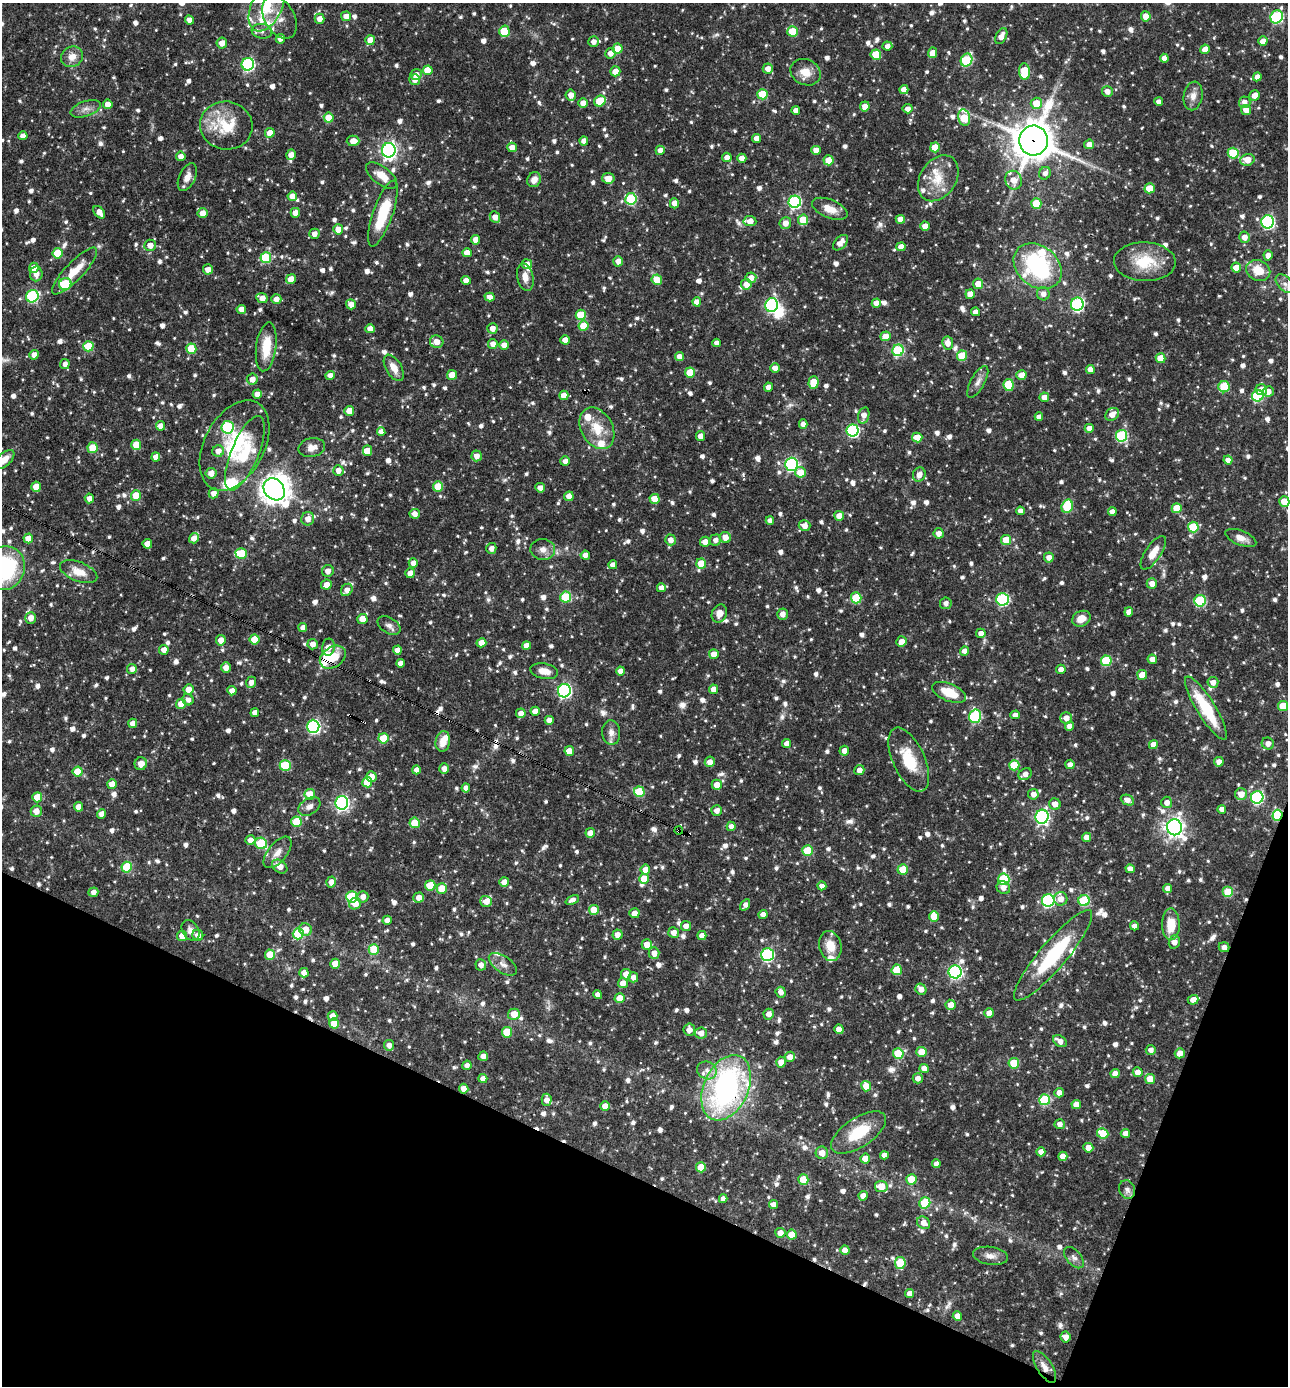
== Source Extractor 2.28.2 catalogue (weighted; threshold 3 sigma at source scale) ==
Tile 15 of 4 x 4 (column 3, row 4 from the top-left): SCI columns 2842-4127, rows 1-1384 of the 5550 x 5536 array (HDU 1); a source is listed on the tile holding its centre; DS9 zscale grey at full resolution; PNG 1290 x 1388 px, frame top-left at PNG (2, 3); each listed source drawn as its Kron ellipse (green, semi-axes under 4 px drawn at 4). Shown black and unused: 19% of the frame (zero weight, under 3 of 4 exposures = <1% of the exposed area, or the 3 px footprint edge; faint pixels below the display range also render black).
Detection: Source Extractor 2.28.2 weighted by HDU 2 'WHT'; one run over the whole footprint, this tile lists its part. Background 0.0682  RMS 0.0037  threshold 0.0164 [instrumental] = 3 sigma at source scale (4.5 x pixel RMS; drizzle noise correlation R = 1.50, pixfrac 1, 0.05/0.05 arcsec/px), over >= 5 px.
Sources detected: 1276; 3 inside a brighter object's white glare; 12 cosmic-ray / hot-pixel residue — neither listed nor drawn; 27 inside a brighter listed object's ellipse — not listed separately; of the other 1234, all 500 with FLUX_AUTO >= 1.82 (the completeness limit of this list) listed and drawn (734 fainter detections not listed), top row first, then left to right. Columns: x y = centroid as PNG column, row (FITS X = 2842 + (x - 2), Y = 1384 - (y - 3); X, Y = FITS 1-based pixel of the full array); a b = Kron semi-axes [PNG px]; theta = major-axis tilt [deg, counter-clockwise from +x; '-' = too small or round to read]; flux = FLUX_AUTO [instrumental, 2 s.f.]
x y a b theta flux
267 6 27 15 64 13
346 16 5 5 - 2.9
1146 16 5 5 - 4.5
280 17 23 15 -60 5.4
1277 17 7 6 - 40
320 19 5 5 - 2.9
189 20 4 4 - 2.3
262 31 10 7 -8 1.8
504 31 5 5 - 15
793 31 5 5 - 8.7
1001 36 8 5 63 2.9
280 39 5 4 - 2.1
370 40 5 5 - 4.8
1263 41 5 4 - 2.8
594 42 5 5 - 2.2
222 43 5 5 - 3
887 46 5 4 - 1.9
617 49 5 5 - 6.4
1205 49 5 4 - 3.7
610 53 5 5 - 2.6
932 53 5 4 - 3.5
876 55 5 5 - 7.4
72 57 11 10 - 3.7
1164 58 4 4 - 2.5
967 60 7 5 62 25
248 64 6 6 - 51
768 69 5 5 - 2.4
428 70 5 5 - 6.8
615 71 5 5 - 3.5
1024 71 8 5 -85 14
805 72 16 12 -24 5.1
416 75 6 5 - 2.8
1257 77 4 4 - 2
415 80 5 5 - 2.5
904 90 4 4 - 3.6
1107 91 5 5 - 2.4
762 94 5 5 - 14
571 95 5 5 - 3
1255 95 5 5 - 2.8
1193 96 14 9 79 3
600 101 6 5 - 12
1159 102 4 4 - 1.8
1245 102 6 5 - 2.1
583 103 5 5 - 2.9
1036 103 6 5 - 7
108 104 5 4 - 3.2
865 106 5 4 - 2.8
86 109 16 7 19 2.4
908 109 5 4 - 2.2
796 110 4 4 - 2.4
1246 110 5 5 - 2.9
964 117 8 5 -77 13
329 118 5 5 - 7.9
226 126 26 24 -7 16
270 133 5 4 - 4.2
23 136 4 4 - 2.7
757 138 4 4 - 3.2
353 141 6 5 - 3.1
584 141 4 4 - 2.5
1033 141 15 14 - 990
1089 144 5 4 - 2.7
512 147 5 4 - 2.9
935 147 5 5 - 6
389 150 7 6 - 110
660 150 4 4 - 2.3
816 150 4 4 - 2.8
1233 153 5 5 - 12
291 155 5 4 - 2.6
181 156 5 4 - 2.3
727 157 5 4 - 2.6
742 158 4 4 - 2.9
829 160 5 5 - 6.6
1247 160 7 6 - 5.1
1045 173 6 5 - 2
381 175 18 8 -38 5
187 177 15 8 65 3
608 178 6 5 - 3.8
938 178 25 18 56 9.5
534 180 8 6 61 3
1013 180 9 8 - 3.9
1150 188 5 5 - 6.9
292 196 5 4 - 3.9
631 199 6 5 - 27
795 202 6 6 - 54
674 203 5 4 - 2.6
1036 203 5 5 - 12
830 209 19 9 -23 4.6
99 212 7 4 -50 3.3
202 213 5 5 - 3.5
295 213 5 4 - 3.2
383 214 35 10 71 17
495 217 6 5 - 2.9
900 219 4 4 - 3.1
803 220 5 5 - 6.8
750 221 6 5 - 3.7
1268 222 6 6 - 54
785 223 6 5 - 3.2
925 226 4 4 - 3.6
338 229 5 5 - 3.3
314 234 5 5 - 2.3
1245 237 5 5 - 2.7
476 240 5 4 - 3.6
840 243 9 5 47 3.3
150 245 6 5 - 2.9
901 247 4 4 - 2.8
58 253 5 5 - 12
467 253 4 4 - 3.4
1268 255 5 4 - 2
266 258 5 5 - 19
618 261 5 5 - 2.3
1145 262 31 19 -2 14
527 264 5 5 - 2.2
1038 266 26 20 -39 47
34 268 5 4 - 3.2
1236 268 5 5 - 4.9
208 269 5 5 - 2.7
1258 270 12 10 -23 6.7
75 271 31 9 46 7.7
36 274 7 6 - 2.6
525 277 14 8 -78 3.2
751 278 5 5 - 2.7
291 279 5 4 - 4
466 280 4 4 - 3.1
657 280 5 5 - 6.5
65 284 6 5 - 16
746 284 5 5 - 3.2
978 284 5 5 - 4.1
1285 284 11 7 -44 2
970 294 5 4 - 3
1043 294 6 6 - 2.2
32 296 6 6 - 37
490 297 5 4 - 2.5
262 298 6 5 - 3.2
276 299 5 5 - 2.5
697 302 4 4 - 2.7
876 303 4 4 - 2.7
351 304 5 4 - 2.8
1077 304 6 6 - 47
772 305 7 6 - 53
241 309 5 4 - 3
975 312 4 4 - 2.4
581 315 5 5 - 11
584 326 5 5 - 7.8
492 328 5 5 - 2.5
370 329 4 4 - 2.8
886 336 5 5 - 3.9
565 340 4 4 - 3.3
437 342 7 6 - 3.2
716 343 4 4 - 1.9
948 343 6 5 - 3
493 344 5 5 - 2.3
504 345 5 5 - 2.5
88 346 5 5 - 12
266 347 24 10 83 9.2
191 349 5 5 - 11
898 350 6 5 - 35
34 355 5 4 - 2.8
962 356 5 5 - 13
679 357 4 4 - 2.5
1161 358 5 5 - 6.2
65 364 5 4 - 1.9
394 368 14 7 -59 3.9
775 368 5 5 - 2.6
1090 369 4 4 - 2.7
690 372 5 5 - 10
330 375 4 4 - 2.4
452 375 5 5 - 5.5
1021 375 5 5 - 3.5
252 379 5 5 - 2.7
978 382 17 7 61 2.3
813 383 6 5 - 8.4
1009 385 6 5 - 16
768 387 5 4 - 2
1224 387 5 5 - 15
1261 390 6 5 - 3.3
1268 391 6 5 - 2.9
257 394 4 4 - 3.2
564 395 5 4 - 3.3
1258 396 6 5 - 23
1044 397 5 5 - 2.8
349 411 5 5 - 3.9
1112 414 7 5 37 3.2
864 415 8 5 74 2.8
1039 417 4 4 - 2.2
803 424 5 4 - 2.5
161 426 5 4 - 2.8
227 427 6 6 - 35
597 428 22 15 -61 8.5
1089 428 4 4 - 3
853 430 6 6 - 47
381 432 4 4 - 2.3
700 436 5 4 - 3.1
1121 436 6 6 - 34
917 437 5 5 - 6.2
136 445 5 5 - 7.2
234 445 48 30 62 27
312 447 13 9 12 3.1
92 448 5 5 - 8.9
218 451 6 5 - 3
368 451 5 4 - 2.9
245 453 40 13 67 13
477 456 5 5 - 2.5
156 457 4 4 - 2.6
4 460 12 6 42 4
1228 460 4 4 - 2.3
565 461 5 4 - 2.1
791 464 6 6 - 54
338 470 5 5 - 2.5
800 472 5 5 - 5.9
211 473 5 5 - 2.8
919 475 7 6 - 2.4
438 486 5 5 - 6.9
36 487 5 4 - 4.9
540 488 5 4 - 2.4
274 489 12 9 -51 330
214 493 5 5 - 2.5
136 496 5 5 - 7.2
569 496 5 4 - 3.1
89 498 5 4 - 2.4
655 499 5 5 - 4.9
1284 501 5 5 - 5.1
1067 506 7 5 72 15
1177 508 5 5 - 7.4
1020 511 4 4 - 2.1
1112 512 4 4 - 2.1
415 514 5 5 - 2.4
839 516 5 5 - 3.7
308 519 7 6 - 3.1
770 521 4 4 - 1.9
804 526 6 5 - 2.8
1193 527 5 5 - 13
939 533 5 5 - 2.5
725 537 6 5 - 3.1
28 538 5 4 - 4.3
194 538 5 4 - 2.7
1241 538 16 7 -22 3.1
670 540 5 5 - 2.8
715 540 6 5 - 1.9
1006 540 5 5 - 8.2
705 542 5 5 - 2.8
147 544 5 4 - 3.2
491 548 5 5 - 1.8
543 549 12 10 -8 2.6
1153 553 19 7 57 4.9
241 554 6 5 - 9.5
585 555 4 4 - 2.1
1049 557 5 5 - 2.5
413 563 5 4 - 2.2
701 563 5 5 - 7.4
613 565 4 4 - 2.3
4 568 22 20 61 44
328 571 6 5 - 2.4
79 572 19 9 -21 5.3
410 573 5 5 - 2.8
1152 584 5 5 - 2.9
326 585 5 5 - 2.7
661 588 4 4 - 2.3
347 590 6 5 - 2.6
566 597 5 5 - 19
856 598 5 5 - 15
1003 599 6 6 - 45
1200 601 6 5 - 29
946 603 6 5 - 1.9
1129 612 4 4 - 2.7
719 614 9 7 66 3.1
783 614 5 5 - 2.7
31 618 5 5 - 3.1
362 619 5 5 - 4.3
1081 619 9 7 26 4
389 625 12 7 -31 1.9
303 628 4 4 - 2.1
981 633 5 4 - 2.6
255 639 5 5 - 6.6
221 640 5 5 - 3
902 641 5 5 - 2.8
481 643 5 4 - 3.8
313 644 5 5 - 2.4
526 645 4 4 - 2.9
328 647 8 6 83 3
164 650 5 5 - 2.3
397 650 4 4 - 2.5
965 651 4 4 - 2.7
714 654 5 4 - 4.4
333 657 14 10 34 7.5
1152 659 5 4 - 2.7
1106 661 5 5 - 20
400 663 4 4 - 2.3
226 667 5 5 - 2.8
132 669 5 4 - 2.1
1061 669 5 4 - 2.4
544 671 14 7 -11 3.1
621 671 4 4 - 2.6
1142 675 5 5 - 5.4
251 682 6 5 - 2.3
1213 682 5 5 - 2.4
188 689 5 5 - 3.9
713 689 4 4 - 2.8
232 691 4 4 - 2.7
564 691 7 6 - 61
949 692 18 8 -22 8.8
188 700 6 5 - 1.9
181 704 5 5 - 6
1283 706 5 5 - 9.1
1206 708 37 9 -58 19
535 711 4 4 - 3.5
255 713 4 4 - 2.5
521 713 5 4 - 2.4
1015 715 5 4 - 2
975 716 7 6 - 30
1066 718 6 5 - 2.6
549 720 4 4 - 3.1
133 723 4 4 - 3.1
313 726 6 6 - 62
1069 726 4 4 - 2.4
611 733 12 9 -85 2.6
383 738 5 5 - 9.5
443 741 10 7 80 4.4
787 744 4 4 - 2.6
1153 744 4 4 - 3
1268 744 6 6 - 2.2
569 751 5 4 - 4.8
844 751 5 5 - 2.5
909 760 34 16 -66 13
710 762 5 5 - 2.6
1219 762 5 4 - 2.4
141 764 6 6 - 2.8
1070 764 5 4 - 1.9
285 765 5 5 - 16
1014 765 5 5 - 11
444 769 5 5 - 2.5
416 770 4 4 - 1.9
859 770 5 5 - 2.6
78 772 5 5 - 9.8
1025 774 7 5 31 2.2
371 777 5 5 - 3.5
367 782 5 5 - 9.5
112 784 5 5 - 3.1
717 785 5 5 - 3.8
466 788 4 4 - 2.2
639 792 5 5 - 15
310 794 5 5 - 6.4
1033 794 5 5 - 2.3
1241 794 6 6 - 3.7
37 797 5 5 - 8.3
1257 797 6 6 - 48
1127 800 7 5 -25 2.5
1167 802 6 5 - 2.3
342 803 7 6 - 78
1055 804 6 5 - 2.9
309 806 12 8 33 2.1
78 807 4 4 - 3.3
1222 809 4 4 - 2.3
717 810 5 5 - 2.1
36 811 6 5 - 3.1
102 814 5 4 - 2.6
1277 815 5 5 - 23
1042 817 7 6 - 74
296 822 5 5 - 11
415 823 5 5 - 9.1
731 826 5 4 - 2
1174 827 8 7 - 200
679 830 4 3 - 14
590 833 5 5 - 3
1086 837 4 4 - 2.5
250 840 5 5 - 2.4
261 843 6 5 - 20
808 851 5 5 - 12
278 852 19 9 51 3.4
280 866 8 6 -36 2.8
127 867 5 5 - 17
645 869 5 5 - 3.2
903 869 5 5 - 8
1130 869 5 4 - 2.5
644 879 5 5 - 7.2
1004 879 5 5 - 23
331 882 5 5 - 2.6
504 882 5 5 - 2.9
430 885 5 5 - 9.6
822 886 4 4 - 2
1003 888 7 6 - 2.3
1168 888 4 4 - 2.3
442 889 5 5 - 8.1
93 892 5 4 - 1.8
1228 892 5 5 - 14
352 897 6 5 - 27
363 897 6 5 - 2.2
419 898 5 5 - 3
1061 899 7 6 - 3.5
572 900 7 4 24 1.9
1048 900 6 6 - 53
486 901 6 5 - 3.1
1084 901 5 5 - 22
355 904 6 5 - 4.1
745 905 6 4 57 1.8
594 910 5 5 - 6.9
634 913 5 5 - 2.5
763 914 4 4 - 2.7
934 917 5 5 - 6.9
387 920 4 4 - 2.3
1171 924 16 9 -89 8.5
686 926 5 5 - 2.6
1134 926 4 4 - 2
305 929 6 6 - 5.5
191 930 11 8 -56 2.2
674 933 5 5 - 2.7
298 934 5 5 - 14
198 935 6 5 - 2.6
617 935 5 5 - 2.6
702 935 5 4 - 2.4
182 936 5 5 - 4.2
1174 942 7 5 70 2.6
647 944 5 5 - 4.3
830 946 15 11 -78 6.1
1224 947 5 5 - 1.9
374 949 5 5 - 12
654 953 6 5 - 2.6
270 955 5 5 - 7.8
767 955 6 6 - 51
1053 955 58 13 50 28
335 964 5 5 - 5.5
503 964 16 8 -35 2.6
481 965 6 5 - 2.1
897 970 5 5 - 11
955 972 6 6 - 64
304 973 5 4 - 2.5
626 974 5 5 - 3.1
633 977 5 5 - 2.2
623 983 5 5 - 3
921 989 6 5 - 2.6
781 992 5 5 - 2.4
598 994 4 4 - 2.1
620 998 5 5 - 5.6
1193 1000 5 4 - 3.4
951 1005 5 5 - 3.7
989 1013 5 5 - 2.9
514 1014 6 5 - 5.4
769 1014 5 5 - 2.5
333 1016 5 5 - 3
334 1023 5 5 - 6.8
839 1029 5 4 - 3.3
689 1030 6 5 - 2.8
507 1032 5 5 - 10
701 1033 6 5 - 3.1
1060 1041 7 5 -36 2.7
389 1045 5 5 - 2.1
1151 1050 5 5 - 1.9
921 1052 5 5 - 5.1
898 1053 5 5 - 15
1180 1053 5 5 - 2.8
483 1056 5 4 - 2.7
790 1057 5 5 - 2.8
781 1062 5 5 - 3.4
1014 1063 5 5 - 12
467 1065 5 4 - 1.9
924 1068 4 4 - 3.3
707 1070 10 8 -25 2.5
1138 1072 5 5 - 3
1115 1074 4 4 - 3
918 1078 5 5 - 2.1
483 1079 4 4 - 2.3
1150 1079 5 5 - 5.3
866 1086 5 5 - 5.1
726 1088 34 22 66 98
464 1089 5 4 - 2.9
1059 1093 5 4 - 2.4
547 1100 6 5 - 2.4
1045 1100 5 5 - 23
1076 1104 5 4 - 3
605 1106 5 4 - 2.9
1060 1124 5 5 - 2.2
859 1132 31 14 33 14
1103 1133 6 5 - 11
1125 1133 5 4 - 2.3
1088 1148 5 5 - 3.2
1041 1152 4 4 - 2.6
822 1153 6 6 - 3.5
884 1155 4 4 - 2.2
1063 1156 5 4 - 2.9
865 1158 5 4 - 5
936 1164 4 4 - 2.3
701 1167 5 5 - 7.3
803 1179 5 5 - 8.6
911 1179 5 5 - 9.8
881 1187 6 5 - 5.7
1127 1190 9 7 -72 2
863 1196 5 4 - 2.4
723 1199 4 4 - 1.9
925 1203 6 5 - 14
773 1204 4 4 - 2.6
924 1223 7 5 -33 3
780 1233 5 5 - 2.9
792 1234 5 5 - 6.3
845 1250 4 4 - 2.6
990 1256 17 9 -9 2.8
1074 1258 12 7 -50 1.9
900 1263 6 5 - 14
910 1294 4 4 - 2.5
957 1316 5 4 - 2.9
1066 1337 5 5 - 2.6
1044 1367 18 7 -58 3.2
Overlapping masked pixels (flux is a lower limit): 9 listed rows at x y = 1033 141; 333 657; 1277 815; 679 830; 1224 947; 1053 955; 839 1029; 726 1088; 1044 1367
Isophote crosses this tile's border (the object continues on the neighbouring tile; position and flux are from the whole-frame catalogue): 5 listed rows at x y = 267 6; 1285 284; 4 460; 1284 501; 4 568